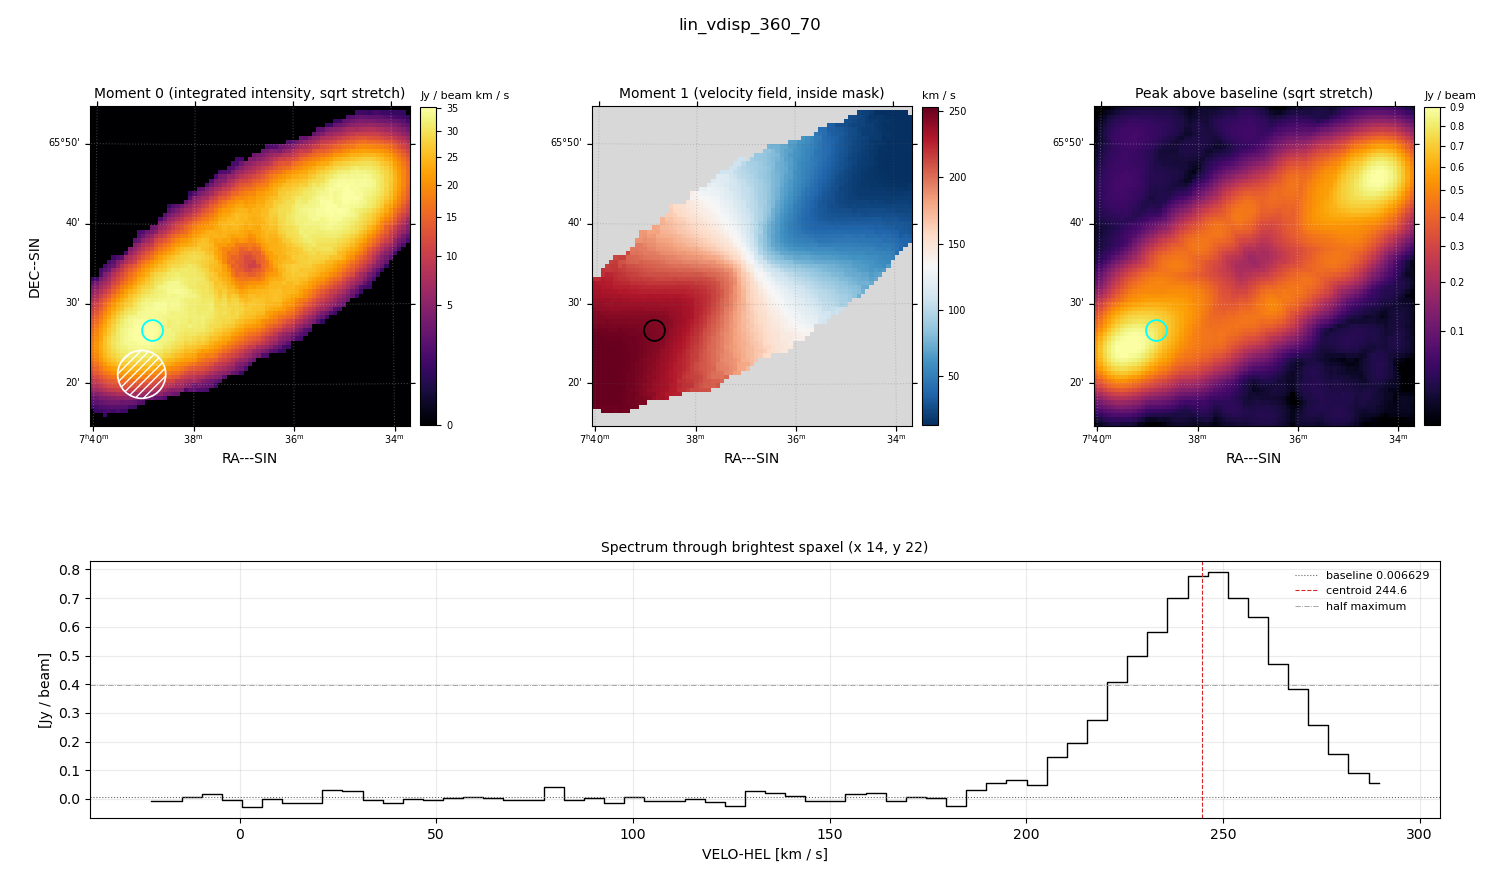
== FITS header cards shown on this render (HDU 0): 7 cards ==
OBJECT  = 'lin_vdisp_360_70'
BUNIT   = 'JY/BEAM '           /
CTYPE1  = 'RA---SIN'           /
CTYPE2  = 'DEC--SIN'           /
CTYPE3  = 'VELO-HEL'           /
NAXIS3  =                   62 / length of data axis 3
CUNIT3  = 'km/s    '           /

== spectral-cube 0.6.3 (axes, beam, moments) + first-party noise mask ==
SpectralCube HDU 0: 62 channels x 75 x 75 spaxels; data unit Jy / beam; figure title: lin_vdisp_360_70
Units: BUNIT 'JY/BEAM' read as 'Jy/beam' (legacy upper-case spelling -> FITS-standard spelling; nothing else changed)
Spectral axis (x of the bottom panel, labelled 'VELO-HEL [km / s]'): -22 .. 290 km / s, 62 channels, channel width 5.12 km / s
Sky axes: RA---SIN/DEC--SIN; field 40' x 40' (32 arcsec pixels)
Beam (drawn as the hatched ellipse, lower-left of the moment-0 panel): BMAJ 360 arcsec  BMIN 360 arcsec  BPA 0 deg
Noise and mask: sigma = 0.018 Jy / beam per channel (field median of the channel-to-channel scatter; agrees with the line-free scatter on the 2339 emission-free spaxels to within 5%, no correlation factor applied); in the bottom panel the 46 channels outside the line scatter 0.020 Jy / beam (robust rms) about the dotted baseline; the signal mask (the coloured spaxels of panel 2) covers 58% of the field
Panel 1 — Moment 0 (line voxels x channel width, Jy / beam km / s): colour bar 0 .. 35.2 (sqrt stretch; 0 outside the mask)
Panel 2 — Moment 1 (intensity-weighted velocity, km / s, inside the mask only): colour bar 12 .. 253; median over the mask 132
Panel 3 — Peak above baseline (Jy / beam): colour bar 0.0221 .. 0.9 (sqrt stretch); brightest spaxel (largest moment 0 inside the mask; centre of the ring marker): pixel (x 14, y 22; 0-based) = FK5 07h38m50s +65d27m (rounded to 10 s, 60 arcsec steps: no finer than the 32 arcsec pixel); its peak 0.784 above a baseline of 0.006629
Panel 4 — spectrum at that spaxel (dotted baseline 0.006629 Jy / beam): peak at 249 km / s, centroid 244.6 km / s (red dashed line; intensity-weighted over the run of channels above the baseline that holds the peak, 185 .. 292 km / s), W50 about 46 km / s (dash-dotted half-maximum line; edge to edge of the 9 channels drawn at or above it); detected line 205 .. 287 km / s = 16 of 62 channels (26%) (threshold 4 sigma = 0.073 Jy / beam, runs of >= 3 channels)